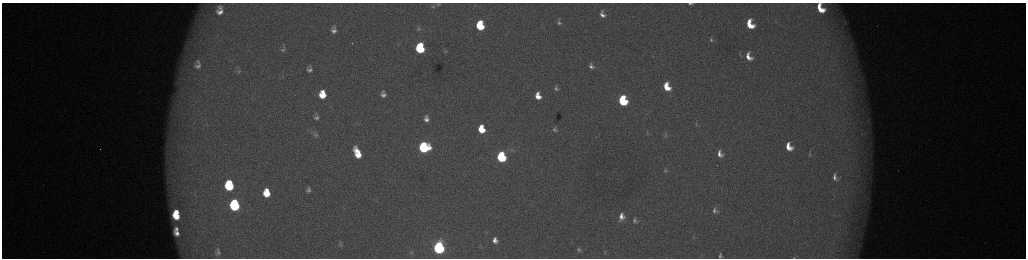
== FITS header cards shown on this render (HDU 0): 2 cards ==
NAXIS1  =                 2048 /fastest changing axis
NAXIS2  =                  512 /next to fastest changing axis

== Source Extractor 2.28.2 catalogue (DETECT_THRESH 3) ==
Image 2048 x 512 px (HDU 0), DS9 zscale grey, zoomed out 1/2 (1 PNG px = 2 x 2 image px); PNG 1028 x 260 px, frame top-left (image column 1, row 511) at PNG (2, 3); no overlay
Background 174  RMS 2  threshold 6.03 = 3 sigma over >= 5 px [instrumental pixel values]
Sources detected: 75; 6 cannot appear on this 1/2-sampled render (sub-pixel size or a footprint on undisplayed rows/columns) and are not listed; the other 69 listed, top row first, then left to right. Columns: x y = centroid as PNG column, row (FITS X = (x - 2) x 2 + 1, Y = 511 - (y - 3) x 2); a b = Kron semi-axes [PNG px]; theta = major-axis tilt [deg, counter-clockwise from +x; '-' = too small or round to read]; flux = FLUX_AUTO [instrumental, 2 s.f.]
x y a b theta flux
690 3 7 3 -6 1200
438 4 4 3 - 430
433 7 4 3 - 380
220 8 7 6 - 1600
820 8 12 7 -61 11000
220 12 8 6 -4 3100
602 14 7 4 -67 2500
559 22 7 5 -69 1400
845 22 4 2 - 270
750 24 8 6 -65 11000
480 26 7 6 - 23000
334 27 7 6 - 1100
418 29 7 5 16 900
334 31 8 6 -10 2000
711 40 7 4 -37 1100
352 43 2 2 - 280
399 44 3 3 - 340
420 48 7 6 - 38000
283 50 7 5 13 960
445 52 6 4 12 610
740 55 5 3 - 540
749 57 10 6 -64 4500
197 64 17 12 89 6500
591 66 8 5 -67 1800
309 69 8 6 80 2100
239 71 7 5 27 940
667 87 8 5 -69 9600
556 88 7 6 - 1500
322 94 8 6 -85 11000
383 94 6 5 - 1900
538 96 8 6 -74 6100
623 101 7 6 - 42000
316 117 7 5 86 1500
426 119 6 4 -85 2400
696 125 5 3 - 430
481 129 7 5 -78 11000
555 129 8 5 -73 1300
316 134 6 4 -81 810
647 134 4 3 - 340
665 135 8 6 -75 1100
424 147 7 7 - 59000
789 147 9 7 -64 7400
100 149 2 1 - 150
357 153 11 5 -66 9900
720 154 7 5 -67 3000
809 154 10 4 -85 970
501 157 7 5 -77 51000
665 170 7 4 -89 840
835 177 8 5 -75 2100
229 185 8 6 -84 36000
308 190 5 4 - 1400
266 193 8 6 -84 11000
235 205 8 6 -83 62000
715 210 7 5 -82 1500
177 212 4 3 - 4100
176 216 7 5 -41 9900
621 217 9 6 83 3800
635 220 9 6 -70 1700
176 229 4 3 - 1300
177 233 6 4 -44 2500
693 238 5 3 - 430
495 240 6 5 - 2900
340 244 5 2 - 540
439 247 7 6 - 130000
579 249 4 2 - 560
218 252 12 9 -88 2800
412 253 4 3 - 410
720 256 5 3 - 930
794 258 4 2 - 310
At the frame edge (FLAGS 8, measured only in part): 4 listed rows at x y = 690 3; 820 8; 720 256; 794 258
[6 sub-pixel or undisplayed-footprint detections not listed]